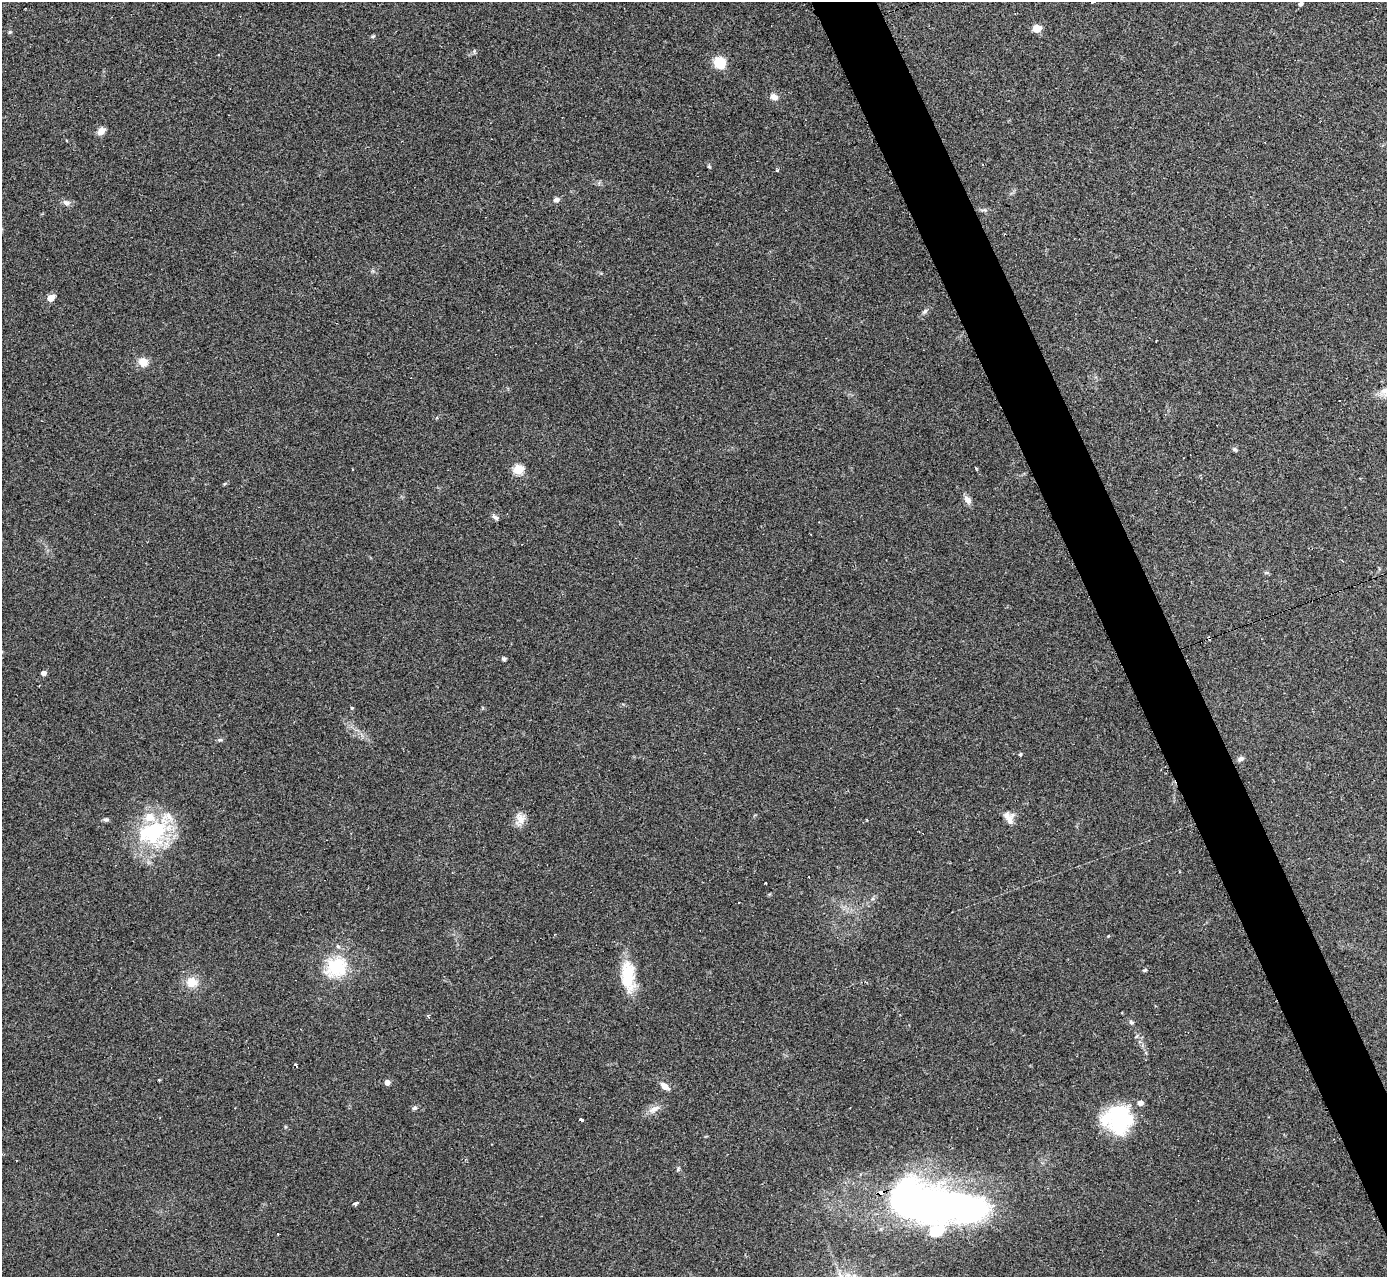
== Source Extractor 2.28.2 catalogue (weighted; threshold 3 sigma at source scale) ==
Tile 6 of 4 x 4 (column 2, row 2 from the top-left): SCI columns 1389-2773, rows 2701-3975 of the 5544 x 5527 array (HDU 1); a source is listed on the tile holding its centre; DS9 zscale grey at full resolution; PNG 1389 x 1279 px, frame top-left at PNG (2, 2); no overlay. Shown black and unused: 4% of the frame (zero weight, under 2 of 3 exposures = <1% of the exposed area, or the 3 px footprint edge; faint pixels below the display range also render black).
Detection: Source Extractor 2.28.2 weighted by HDU 2 'WHT'; one run over the whole footprint, this tile lists its part. Background 0.0836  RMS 0.0078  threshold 0.035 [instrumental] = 3 sigma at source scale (4.5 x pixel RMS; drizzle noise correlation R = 1.50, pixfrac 1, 0.05/0.05 arcsec/px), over >= 5 px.
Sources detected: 59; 1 inside a brighter object's white glare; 3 cosmic-ray / hot-pixel residue — not listed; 6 inside a brighter listed object's ellipse — not listed separately; the other 49 listed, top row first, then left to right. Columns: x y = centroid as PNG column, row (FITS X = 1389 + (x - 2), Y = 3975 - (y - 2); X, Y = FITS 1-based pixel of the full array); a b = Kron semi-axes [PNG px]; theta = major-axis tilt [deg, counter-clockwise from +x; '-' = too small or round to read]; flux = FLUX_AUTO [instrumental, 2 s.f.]
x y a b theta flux
1300 4 4 4 - 2.2
1037 28 5 5 - 24
10 32 5 5 - 1
373 36 6 4 16 1.1
719 63 11 10 - 18
774 97 9 7 -31 5
101 131 11 8 46 4.4
709 166 5 4 - 0.9
777 170 4 4 - 1.1
556 200 7 6 - 2.7
66 203 10 7 -28 3.4
51 298 5 4 - 13
925 311 8 5 31 1.6
143 362 10 9 - 8.4
1235 449 8 5 -54 1.4
518 469 5 5 - 48
976 469 4 3 - 0.78
967 500 11 7 -53 4.6
495 517 9 5 -45 2.1
1266 573 8 4 -8 1.1
504 659 4 4 - 2.4
43 673 4 4 - 3.9
352 708 4 3 - 1
220 740 7 5 -7 1.5
1020 754 4 4 - 1.1
1241 759 8 6 14 2.4
1009 817 16 11 -59 6.7
520 819 17 12 -77 7.2
106 820 7 6 - 1.7
153 832 49 28 21 65
766 883 2 2 - 0.54
1108 936 4 3 - 0.7
336 967 31 25 33 38
1145 970 5 4 - 1
627 975 36 17 -85 29
192 982 15 13 18 11
428 1016 4 4 - 1.3
1131 1022 7 6 - 1.6
296 1066 4 3 - 1.5
159 1080 4 2 - 0.92
387 1082 5 4 - 5.3
664 1086 8 6 -35 6.2
414 1108 6 5 - 1.5
654 1109 18 7 27 5.7
1118 1119 33 31 -6 56
581 1120 4 3 - 6.9
678 1169 6 5 - 1.2
355 1203 4 3 - 16
928 1205 101 33 -4 470